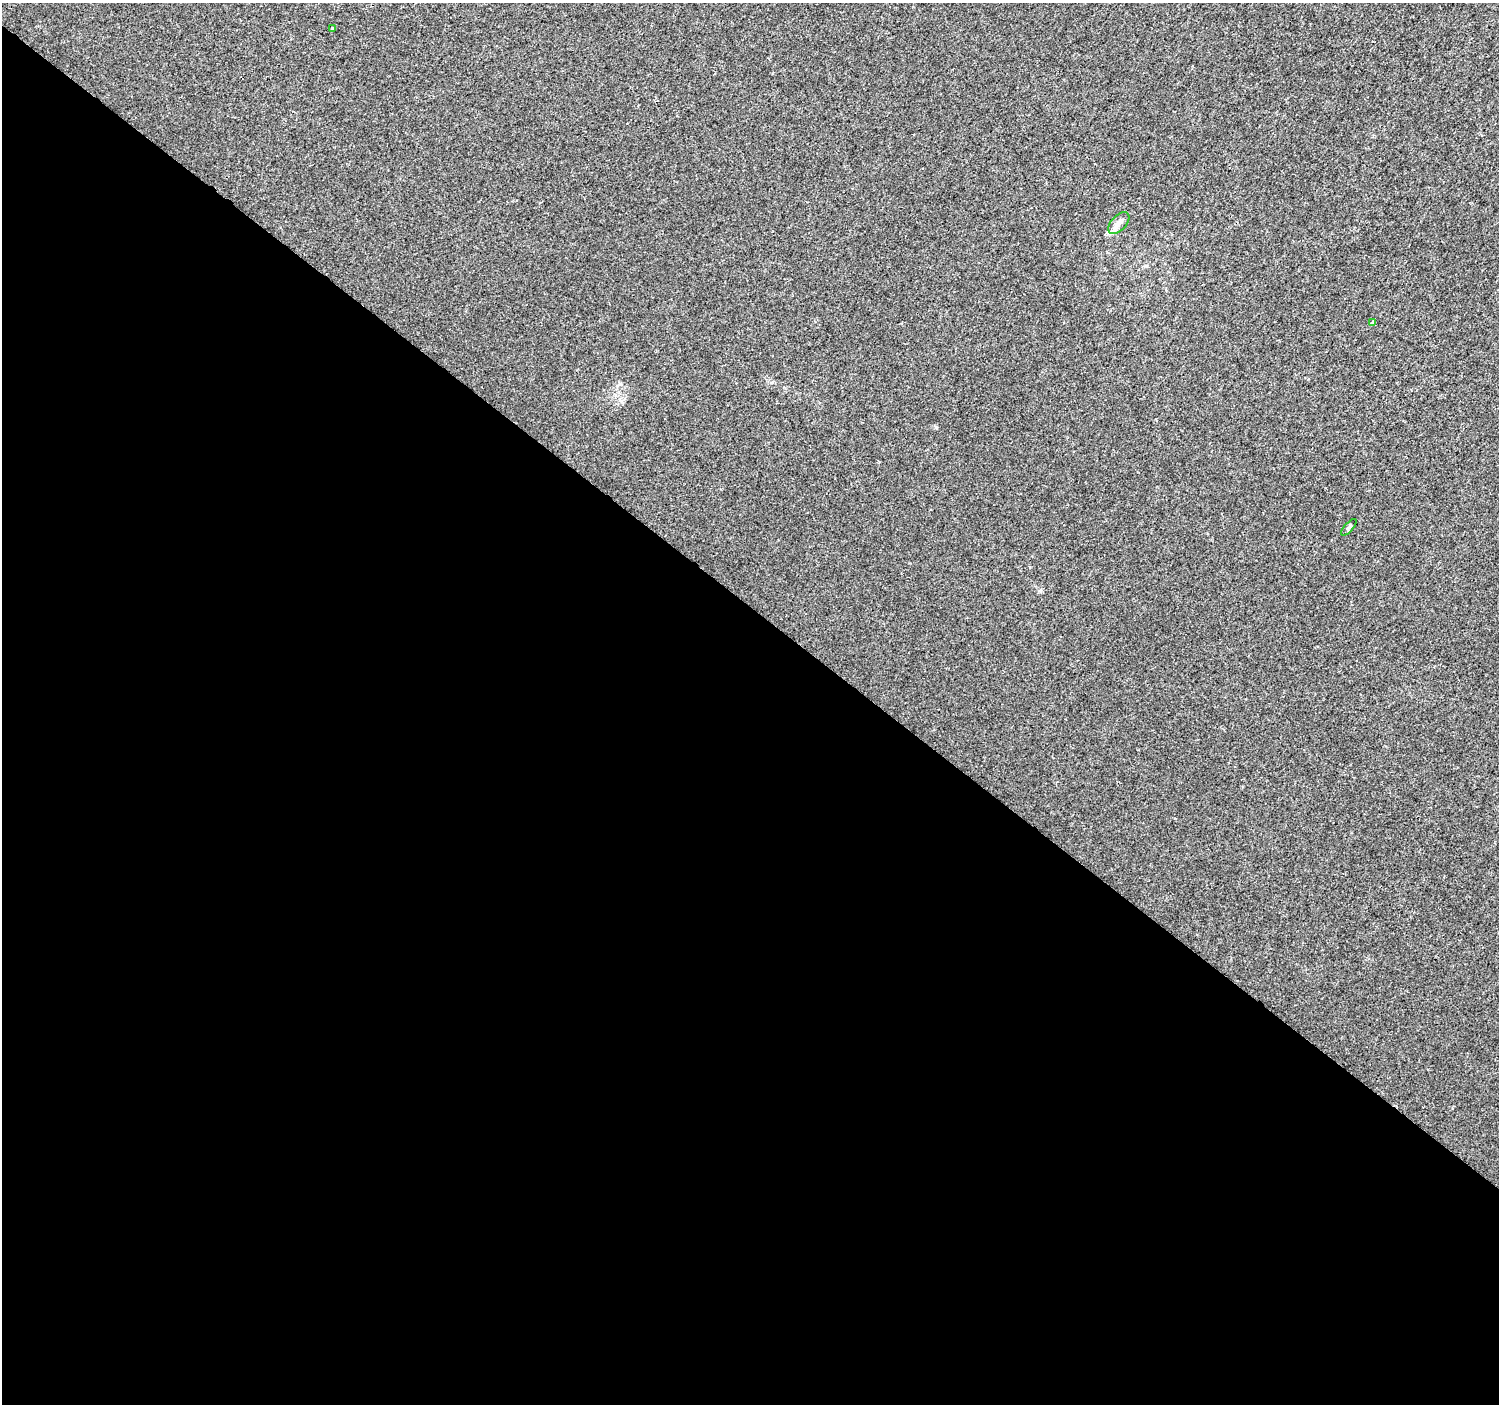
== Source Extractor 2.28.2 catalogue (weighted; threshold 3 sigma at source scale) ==
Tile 14 of 4 x 4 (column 2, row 4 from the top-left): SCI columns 1501-2997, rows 178-1579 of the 6002 x 6027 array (HDU 1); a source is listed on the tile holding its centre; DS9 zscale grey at full resolution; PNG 1501 x 1406 px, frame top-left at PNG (2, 3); each listed source drawn as its Kron ellipse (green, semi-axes under 4 px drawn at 4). Shown black and unused: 57% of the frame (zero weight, under 3 of 4 exposures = <1% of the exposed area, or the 3 px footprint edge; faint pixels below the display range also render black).
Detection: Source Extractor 2.28.2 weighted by HDU 2 'WHT'; one run over the whole footprint, this tile lists its part. Background 2.69e-04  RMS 0.0018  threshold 0.00826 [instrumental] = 3 sigma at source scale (4.5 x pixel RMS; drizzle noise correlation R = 1.50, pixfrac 1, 0.0396/0.0396 arcsec/px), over >= 5 px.
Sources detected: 4; all 4 listed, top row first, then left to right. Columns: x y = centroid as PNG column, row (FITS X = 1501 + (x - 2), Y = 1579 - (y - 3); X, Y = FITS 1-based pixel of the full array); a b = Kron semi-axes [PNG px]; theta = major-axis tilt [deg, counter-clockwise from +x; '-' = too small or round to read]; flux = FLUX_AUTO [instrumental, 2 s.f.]
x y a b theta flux
333 28 3 3 - 0.36
1119 223 13 7 48 1.1
1373 323 4 4 - 0.46
1349 527 10 3 47 0.31